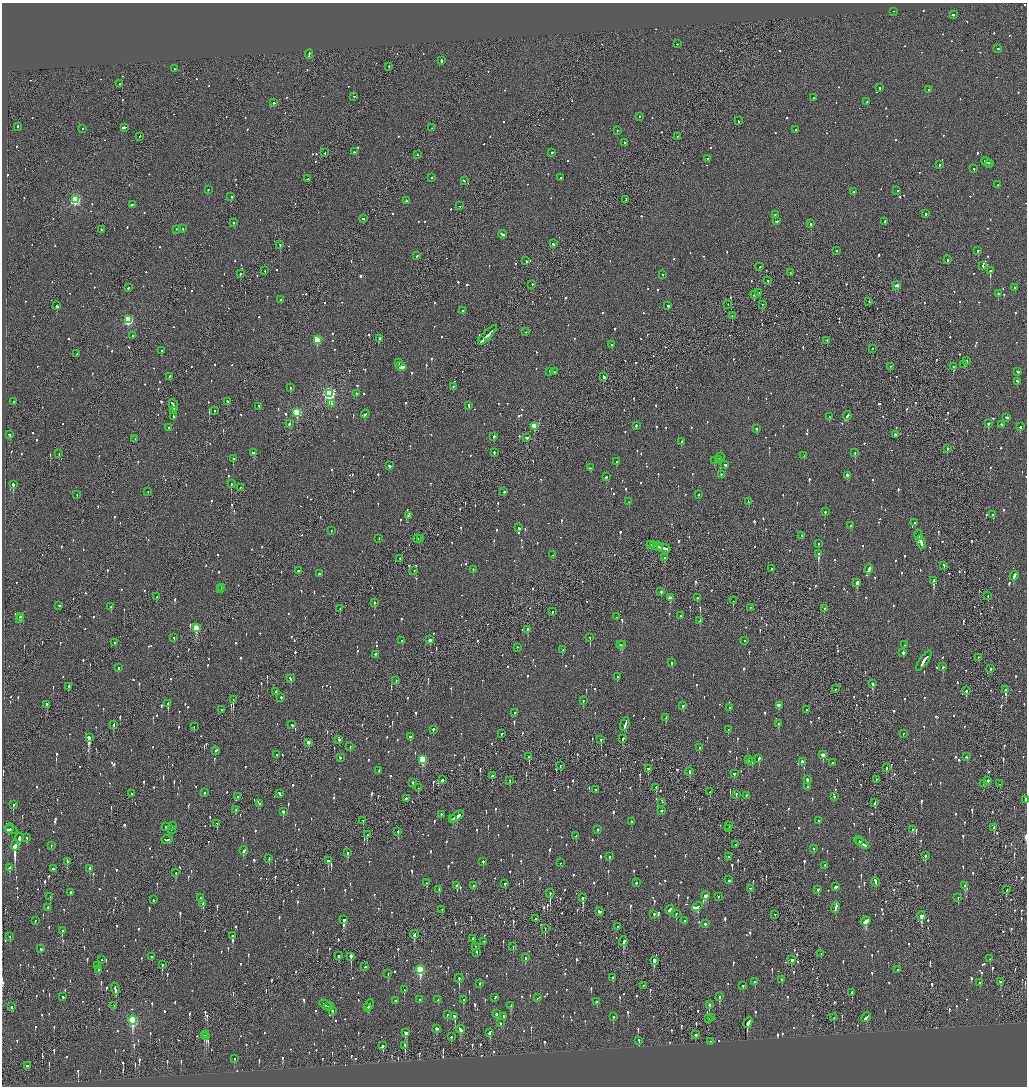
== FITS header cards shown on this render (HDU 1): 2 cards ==
NAXIS1  =                 2050
NAXIS2  =                 2168

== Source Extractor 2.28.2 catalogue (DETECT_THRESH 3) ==
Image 2050 x 2168 px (HDU 1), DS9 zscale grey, zoomed out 1/2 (1 PNG px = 2 x 2 image px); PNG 1029 x 1088 px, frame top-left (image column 2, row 2168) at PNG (2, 3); each listed source drawn as its Kron ellipse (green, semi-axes under 4 px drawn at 4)
Background -0.0847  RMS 0.075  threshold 0.226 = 3 sigma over >= 5 px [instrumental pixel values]
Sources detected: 1795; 69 cannot appear on this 1/2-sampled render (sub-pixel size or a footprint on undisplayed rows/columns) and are neither listed nor drawn; of the other 1726, the 500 brightest by FLUX_AUTO listed and drawn (1226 fainter detections omitted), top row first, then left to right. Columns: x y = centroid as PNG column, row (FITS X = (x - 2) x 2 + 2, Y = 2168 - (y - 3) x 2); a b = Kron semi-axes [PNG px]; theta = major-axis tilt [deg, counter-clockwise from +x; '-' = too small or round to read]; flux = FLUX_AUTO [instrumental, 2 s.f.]
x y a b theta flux
894 12 2 1 - 83
953 15 2 2 - 470
678 44 2 2 - 140
998 49 2 2 - 71
309 55 4 2 - 150
441 61 3 2 - 190
388 67 2 2 - 150
174 69 2 2 - 86
119 84 2 2 - 88
880 88 2 2 - 96
928 90 2 2 - 320
354 97 2 2 - 130
813 98 2 2 - 81
867 102 2 2 - 360
274 103 2 2 - 290
639 117 2 2 - 82
738 121 2 2 - 93
18 127 3 2 - 83
124 128 4 2 - 430
432 128 2 1 - 73
83 129 2 1 - 110
796 130 2 2 - 120
617 131 2 2 - 140
139 137 2 2 - 110
677 137 2 1 - 88
625 143 2 2 - 200
354 152 2 2 - 230
325 153 2 2 - 110
552 153 2 2 - 87
417 155 2 2 - 72
707 159 2 2 - 110
987 162 5 2 - 310
990 164 3 2 - 190
940 165 2 2 - 170
974 169 2 2 - 88
431 178 2 2 - 74
561 178 2 2 - 79
307 179 3 2 - 120
464 181 3 2 - 120
998 185 2 2 - 74
208 190 2 2 - 130
897 191 2 2 - 77
854 192 3 2 - 130
231 197 2 1 - 86
75 200 3 3 - 1700
626 200 3 1 - 130
406 201 2 2 - 130
132 205 3 2 - 120
460 206 2 2 - 150
926 214 2 2 - 90
775 215 2 2 - 130
363 219 2 2 - 210
776 221 3 2 - 90
885 222 2 2 - 71
234 223 2 2 - 90
811 224 2 2 - 180
183 229 2 2 - 94
101 230 2 2 - 97
176 230 2 2 - 96
502 235 4 2 - 220
553 244 3 2 - 200
280 245 2 1 - 270
837 251 2 2 - 89
978 251 2 2 - 290
417 256 2 2 - 120
947 260 3 2 - 110
526 261 2 2 - 79
983 266 3 2 - 80
760 267 2 1 - 130
265 271 2 1 - 71
990 271 2 2 - 1300
790 273 2 2 - 82
240 274 2 2 - 230
663 275 2 2 - 120
768 281 2 2 - 200
532 285 2 2 - 86
896 286 3 2 - 360
128 288 2 2 - 210
1015 288 3 2 - 120
759 293 2 2 - 100
998 294 2 2 - 400
754 295 2 2 - 93
281 300 2 2 - 84
869 302 2 1 - 280
728 305 2 1 - 95
762 305 2 1 - 75
57 306 3 2 - 330
668 306 3 2 - 100
463 311 2 2 - 180
732 316 2 1 - 120
128 320 3 3 - 1200
526 332 2 2 - 74
487 335 13 2 46 740
133 336 2 2 - 89
379 339 2 1 - 220
317 340 3 3 - 580
481 341 3 1 - 90
827 341 2 1 - 85
612 345 3 2 - 170
872 349 2 1 - 110
161 351 2 2 - 340
77 354 2 2 - 87
966 361 2 2 - 94
399 363 2 2 - 360
964 365 2 2 - 90
401 367 5 2 - 640
890 367 2 1 - 80
953 367 2 2 - 120
549 372 2 2 - 81
554 372 2 2 - 350
1018 372 3 2 - 140
169 377 3 2 - 98
604 377 3 2 - 210
1018 382 3 2 - 520
453 387 2 2 - 260
291 388 2 2 - 110
329 394 4 3 - 2900
356 394 2 2 - 160
13 402 2 2 - 100
228 402 3 2 - 190
331 404 2 2 - 95
173 406 6 2 -66 230
469 406 3 2 - 110
259 407 3 2 - 120
173 411 4 2 - 360
215 411 2 2 - 85
297 413 3 3 - 1200
365 414 4 2 - 120
847 416 4 2 - 470
174 417 3 2 - 110
829 417 2 2 - 120
1007 418 3 2 - 140
289 424 2 2 - 88
988 424 2 2 - 250
1001 425 2 2 - 410
636 426 2 2 - 130
534 427 3 3 - 450
1020 427 2 2 - 84
169 428 2 2 - 140
756 429 2 2 - 130
9 435 3 2 - 91
895 435 3 2 - 210
494 437 2 2 - 210
526 438 3 2 - 130
135 439 2 1 - 78
681 442 2 2 - 100
947 449 2 2 - 170
253 453 4 2 - 270
494 453 3 2 - 150
855 453 2 2 - 120
59 454 2 1 - 120
804 456 2 2 - 77
720 457 4 2 - 280
233 459 2 2 - 380
718 460 2 2 - 150
715 461 3 2 - 210
616 462 2 2 - 120
725 465 2 2 - 200
389 466 3 2 - 130
591 468 4 2 - 110
721 475 2 2 - 110
848 476 3 2 - 1000
606 477 2 2 - 210
231 484 2 2 - 190
13 485 2 2 - 700
240 488 2 2 - 77
148 492 2 1 - 82
504 492 2 2 - 100
77 495 2 2 - 94
699 495 2 2 - 79
629 502 2 1 - 100
748 502 3 2 - 74
825 512 2 2 - 74
993 515 2 2 - 110
408 516 2 2 - 74
915 523 2 2 - 100
850 526 2 2 - 75
519 528 3 2 - 88
331 531 2 1 - 120
918 535 5 2 - 380
802 536 2 2 - 76
379 539 2 2 - 130
418 539 2 2 - 83
421 539 3 1 - 79
921 543 7 2 -69 440
819 544 2 2 - 77
650 545 4 2 - 190
654 546 3 1 - 180
658 547 4 2 - 400
664 549 7 2 -15 410
818 554 3 2 - 1000
553 555 2 2 - 72
665 558 3 1 - 790
400 559 2 1 - 110
944 566 3 2 - 280
772 569 2 2 - 85
869 569 5 2 - 190
473 570 2 2 - 100
298 571 2 2 - 220
414 571 2 1 - 130
319 574 2 2 - 90
1014 576 5 2 - 220
934 581 3 2 - 760
857 583 4 2 - 380
221 588 2 2 - 84
220 590 2 1 - 80
661 592 2 2 - 180
988 596 3 1 - 77
157 597 3 2 - 97
670 598 3 2 - 180
697 598 2 2 - 200
733 601 2 1 - 75
374 603 2 2 - 330
59 606 3 2 - 190
111 607 2 2 - 130
750 608 2 1 - 73
340 609 2 2 - 80
824 609 2 2 - 94
552 612 2 1 - 170
680 616 2 2 - 110
20 617 3 2 - 170
616 617 2 1 - 96
20 619 2 1 - 85
700 621 3 2 - 110
196 628 4 3 - 550
528 630 3 2 - 520
174 638 2 2 - 130
590 638 2 2 - 320
430 640 3 2 - 73
402 641 2 2 - 96
745 641 2 2 - 160
115 643 2 2 - 74
620 645 3 3 - 250
622 645 2 1 - 77
904 645 2 2 - 76
517 648 2 2 - 94
562 650 2 2 - 130
903 653 2 2 - 340
375 655 2 2 - 870
978 658 2 1 - 120
924 661 12 2 55 480
672 663 2 2 - 87
943 667 2 2 - 310
118 668 2 2 - 70
991 669 2 2 - 260
617 677 2 2 - 96
291 679 3 2 - 110
396 681 2 1 - 81
873 684 3 2 - 250
68 687 3 2 - 79
835 689 2 2 - 98
1006 690 3 2 - 570
966 691 3 2 - 170
276 692 3 2 - 250
281 698 2 2 - 160
233 700 2 1 - 230
583 701 2 2 - 75
168 704 3 2 - 330
47 705 3 2 - 110
683 706 2 2 - 86
779 706 3 2 - 97
730 708 2 2 - 76
222 710 2 2 - 85
807 710 2 2 - 110
515 713 3 2 - 91
666 718 3 2 - 220
778 724 3 2 - 120
114 725 3 2 - 350
292 725 3 2 - 110
625 725 7 2 73 360
194 727 2 1 - 76
433 730 2 2 - 94
728 730 2 2 - 72
502 734 3 2 - 130
903 734 2 2 - 76
410 737 3 2 - 130
89 738 3 3 - 1200
623 739 4 2 - 140
339 740 3 2 - 150
601 740 3 2 - 170
308 743 3 2 - 97
350 747 2 2 - 82
699 748 3 2 - 96
216 751 3 2 - 200
276 755 2 2 - 140
823 755 3 2 - 180
529 757 3 2 - 270
966 757 2 2 - 94
340 758 2 2 - 140
759 759 3 2 - 130
423 760 4 3 - 730
748 760 2 2 - 74
752 762 2 1 - 170
802 762 3 2 - 280
832 763 2 2 - 77
560 766 2 2 - 82
886 768 3 2 - 76
649 769 4 2 - 140
379 771 3 2 - 120
689 772 4 2 - 100
734 774 2 2 - 250
492 776 3 2 - 93
442 780 3 2 - 280
807 780 3 2 - 89
876 780 2 2 - 77
510 781 2 2 - 77
988 781 2 2 - 89
413 783 2 1 - 200
983 784 3 2 - 77
1000 784 2 1 - 110
656 787 3 2 - 100
808 787 2 2 - 99
418 788 3 2 - 73
595 790 2 2 - 510
710 792 2 2 - 210
204 793 2 2 - 240
132 794 2 2 - 71
280 794 4 2 - 190
736 795 3 2 - 100
746 796 2 2 - 80
237 797 2 1 - 95
834 797 2 2 - 92
406 799 2 2 - 560
1026 800 3 1 - 110
662 803 2 1 - 120
875 803 4 2 - 140
260 804 2 2 - 160
13 805 2 2 - 270
236 810 2 2 - 96
661 811 2 2 - 77
283 812 2 2 - 240
441 815 2 2 - 83
457 817 8 2 31 590
453 819 3 1 - 220
363 821 3 2 - 150
819 821 2 2 - 140
631 822 2 2 - 73
217 824 3 1 - 98
172 826 3 2 - 150
729 826 2 1 - 110
165 827 2 2 - 230
10 828 4 2 - 310
994 828 3 2 - 620
729 829 2 1 - 200
11 830 6 2 -11 380
171 830 2 2 - 240
597 830 2 2 - 92
913 830 3 2 - 160
398 832 3 1 - 110
367 835 3 2 - 88
576 836 2 2 - 74
19 838 5 2 - 350
27 838 3 2 - 110
167 840 6 2 7 310
859 842 2 2 - 86
862 843 9 2 -36 380
736 845 2 1 - 93
15 846 5 2 - 7100
51 846 2 1 - 84
813 849 2 2 - 82
244 851 4 2 - 180
348 853 3 2 - 120
925 856 3 2 - 230
609 857 2 2 - 100
728 857 2 2 - 74
269 859 3 2 - 130
328 861 3 2 - 320
67 862 4 2 - 460
483 862 2 2 - 110
560 863 2 2 - 83
825 866 2 2 - 93
10 868 4 2 - 100
54 869 3 2 - 100
90 869 3 2 - 120
176 873 2 2 - 99
729 880 2 2 - 82
876 882 4 2 - 110
426 883 2 2 - 84
636 883 2 2 - 150
505 884 3 2 - 71
457 886 2 2 - 1800
474 886 2 2 - 80
964 886 2 2 - 220
835 887 3 2 - 130
750 889 2 2 - 110
439 890 3 2 - 77
818 890 2 2 - 180
1007 890 3 2 - 84
70 893 2 2 - 290
550 894 4 2 - 470
706 896 4 3 - 230
50 897 2 1 - 78
718 897 2 2 - 110
201 898 3 2 - 110
583 898 2 2 - 300
958 898 2 2 - 80
153 900 2 2 - 77
203 904 4 2 - 150
697 907 5 3 - 230
48 908 3 2 - 130
835 908 5 2 - 210
442 910 2 2 - 93
670 910 4 2 - 160
600 912 3 2 - 100
676 914 3 2 - 100
654 915 3 2 - 130
775 915 2 2 - 140
921 916 5 3 - 620
535 919 3 2 - 76
344 920 3 2 - 140
35 921 2 2 - 71
684 921 2 2 - 100
866 921 5 3 - 420
705 924 2 2 - 82
617 927 2 2 - 110
545 929 3 1 - 120
62 931 2 2 - 110
414 935 4 2 - 150
232 936 2 2 - 390
10 937 3 2 - 75
473 939 2 2 - 120
484 942 2 2 - 75
623 942 5 3 - 570
475 947 2 1 - 85
513 947 2 1 - 97
41 949 3 2 - 87
477 953 3 2 - 120
821 954 3 1 - 81
339 956 3 2 - 91
151 957 2 2 - 85
351 957 4 1 - 1200
525 958 3 2 - 250
990 959 2 2 - 75
101 960 2 2 - 79
792 960 3 2 - 140
654 961 2 2 - 780
162 965 3 2 - 240
98 966 3 2 - 250
365 967 3 2 - 77
99 970 3 2 - 210
420 970 4 3 - 1100
898 970 2 1 - 490
388 974 2 1 - 70
612 978 3 1 - 270
459 979 4 2 - 330
782 980 3 2 - 88
755 982 2 2 - 140
1000 982 3 2 - 120
979 983 2 2 - 110
480 984 2 2 - 77
643 986 2 2 - 76
743 986 2 2 - 120
115 989 6 2 -73 270
404 990 2 2 - 110
852 993 3 2 - 130
63 997 3 2 - 110
719 997 3 2 - 340
495 998 3 2 - 84
538 998 4 1 - 170
420 1000 2 2 - 110
438 1000 3 2 - 79
463 1000 3 2 - 140
395 1001 2 2 - 310
597 1002 3 2 - 140
325 1005 7 2 -33 270
369 1005 5 2 - 130
709 1005 2 2 - 600
114 1006 2 1 - 83
511 1006 4 2 - 81
12 1007 2 2 - 100
329 1007 5 2 - 240
368 1008 3 2 - 80
332 1011 3 2 - 73
496 1014 2 2 - 130
447 1015 2 2 - 72
455 1017 3 2 - 240
503 1017 4 2 - 140
613 1017 3 2 - 120
711 1018 2 2 - 100
834 1018 2 1 - 110
866 1018 5 2 - 220
708 1019 2 1 - 240
133 1020 5 3 - 1700
501 1023 2 2 - 380
748 1023 6 3 64 320
437 1029 4 2 - 120
460 1030 5 2 - 270
406 1033 4 2 - 310
489 1033 3 2 - 120
206 1035 2 1 - 180
696 1035 2 2 - 100
204 1036 3 2 - 130
206 1037 2 2 - 110
451 1037 2 2 - 170
639 1041 3 2 - 140
711 1042 3 2 - 120
383 1046 3 2 - 330
405 1046 3 2 - 300
234 1059 2 2 - 110
27 1066 3 2 - 98
At the frame edge (FLAGS 8, measured only in part): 1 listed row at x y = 1026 800
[1226 fainter detections neither listed nor drawn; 69 sub-pixel or undisplayed-footprint detections neither listed nor drawn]